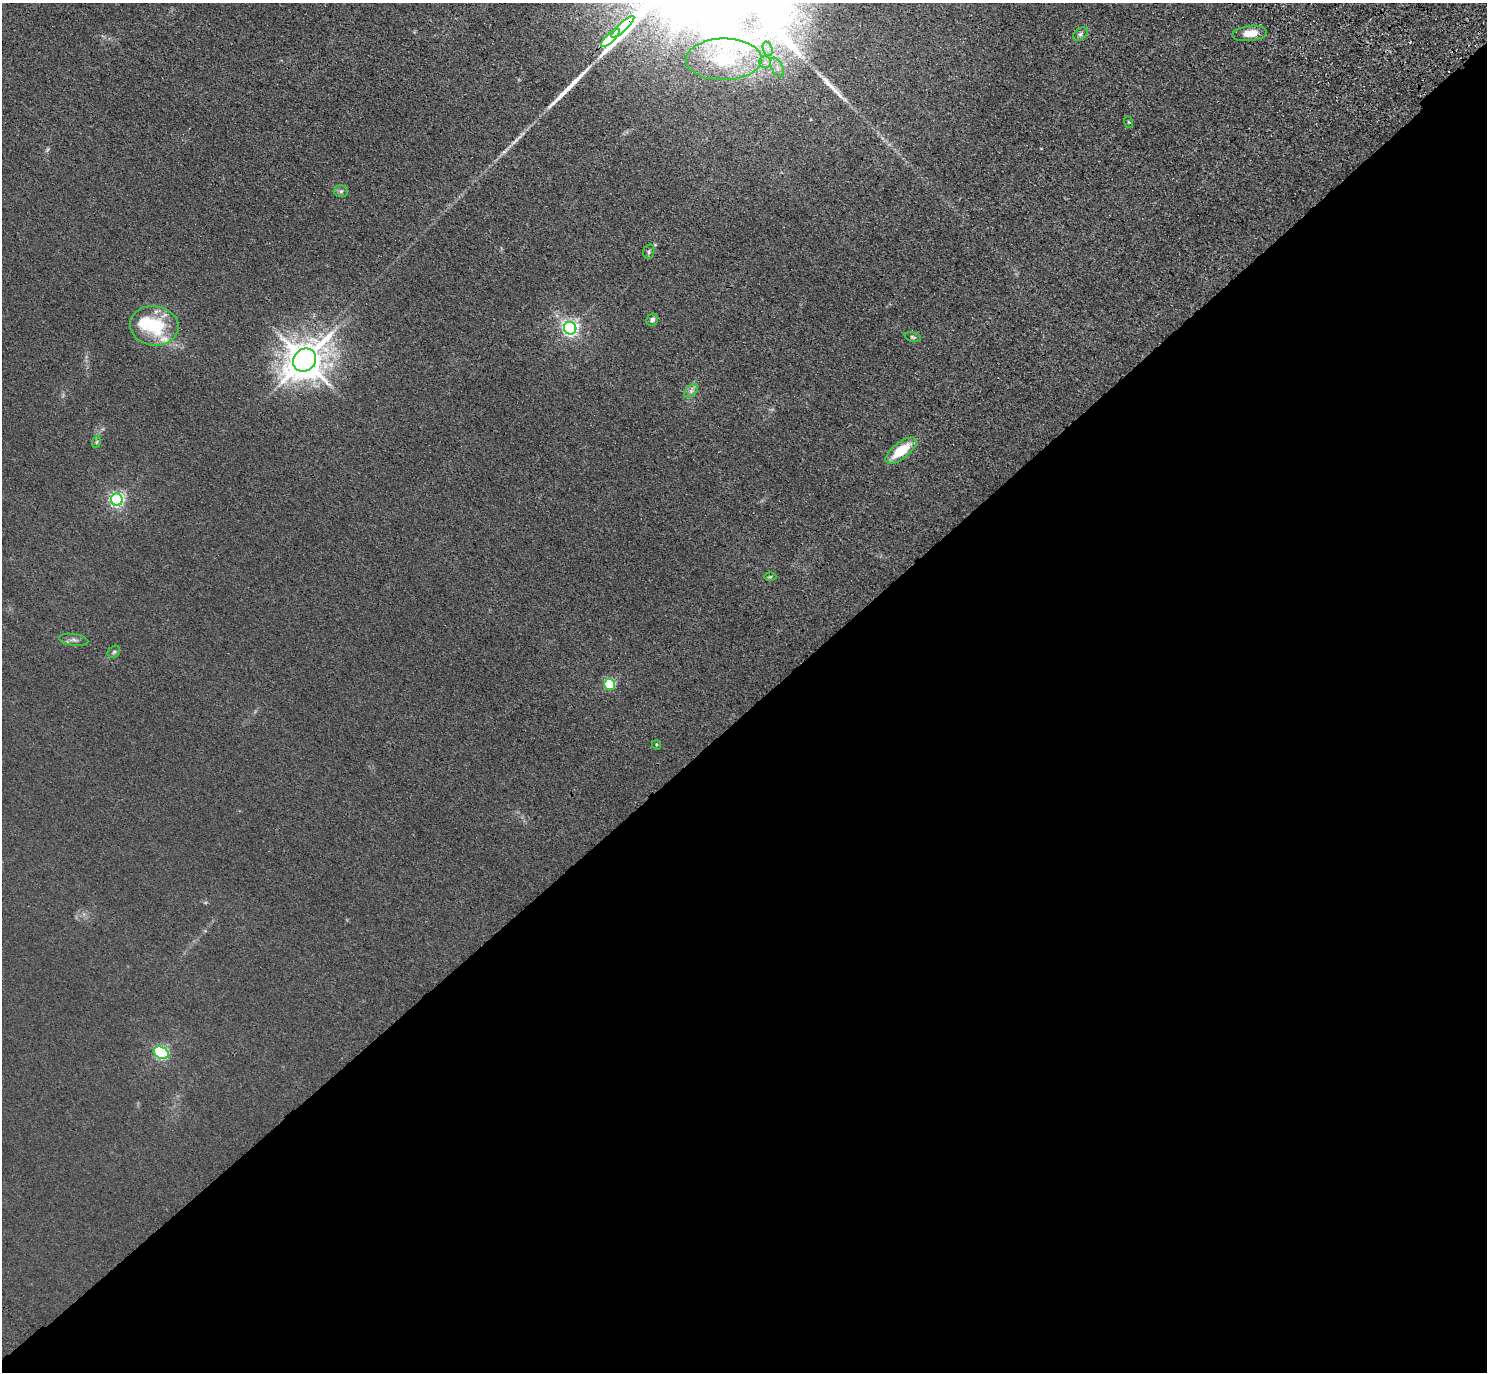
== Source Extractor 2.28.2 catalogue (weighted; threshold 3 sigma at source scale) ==
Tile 15 of 4 x 4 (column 3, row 4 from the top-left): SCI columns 3060-4544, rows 389-1758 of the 6118 x 6118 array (HDU 1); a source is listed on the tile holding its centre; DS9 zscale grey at full resolution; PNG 1489 x 1374 px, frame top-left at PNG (2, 3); each listed source drawn as its Kron ellipse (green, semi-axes under 4 px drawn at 4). Shown black and unused: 48% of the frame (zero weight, under 3 of 4 exposures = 6% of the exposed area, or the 3 px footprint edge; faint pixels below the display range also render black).
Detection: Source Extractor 2.28.2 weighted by HDU 2 'WHT'; one run over the whole footprint, this tile lists its part. Background 0.0112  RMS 0.0054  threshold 0.0242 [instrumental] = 3 sigma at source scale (4.5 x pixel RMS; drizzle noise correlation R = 1.50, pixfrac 1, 0.05/0.05 arcsec/px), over >= 5 px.
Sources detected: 30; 1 inside a brighter object's white glare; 2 long thin detections or spike segments (spike, bleed or trail) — neither listed nor drawn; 1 inside a brighter listed object's ellipse — not listed separately; the other 26 listed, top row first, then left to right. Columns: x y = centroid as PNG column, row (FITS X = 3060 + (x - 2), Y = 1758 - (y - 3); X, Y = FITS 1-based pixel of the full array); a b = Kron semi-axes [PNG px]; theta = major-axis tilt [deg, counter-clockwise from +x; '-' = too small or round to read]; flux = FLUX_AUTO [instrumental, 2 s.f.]
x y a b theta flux
623 27 15 3 43 3500
1250 33 17 7 7 8.2
1080 34 8 5 36 1.4
610 38 12 3 43 2500
768 49 7 4 -71 1.9
724 59 38 21 1 24
765 62 6 6 - 1.7
777 67 10 5 -63 2.7
1128 122 6 3 -70 0.55
341 191 7 6 - 1.4
649 252 7 5 71 1.1
652 320 6 5 - 2.1
154 326 24 20 -9 30
570 328 6 6 - 190
913 337 8 4 -15 0.9
305 360 12 11 - 1500
691 391 8 5 45 1.7
96 442 6 4 70 0.75
901 451 19 8 37 17
117 500 6 6 - 130
770 577 6 4 1 0.63
74 640 15 6 -9 2.1
114 652 7 5 44 1.1
609 685 5 5 - 41
656 745 5 4 - 0.58
161 1053 8 6 -29 92
Overlapping masked pixels (flux is a lower limit): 1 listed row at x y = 623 27